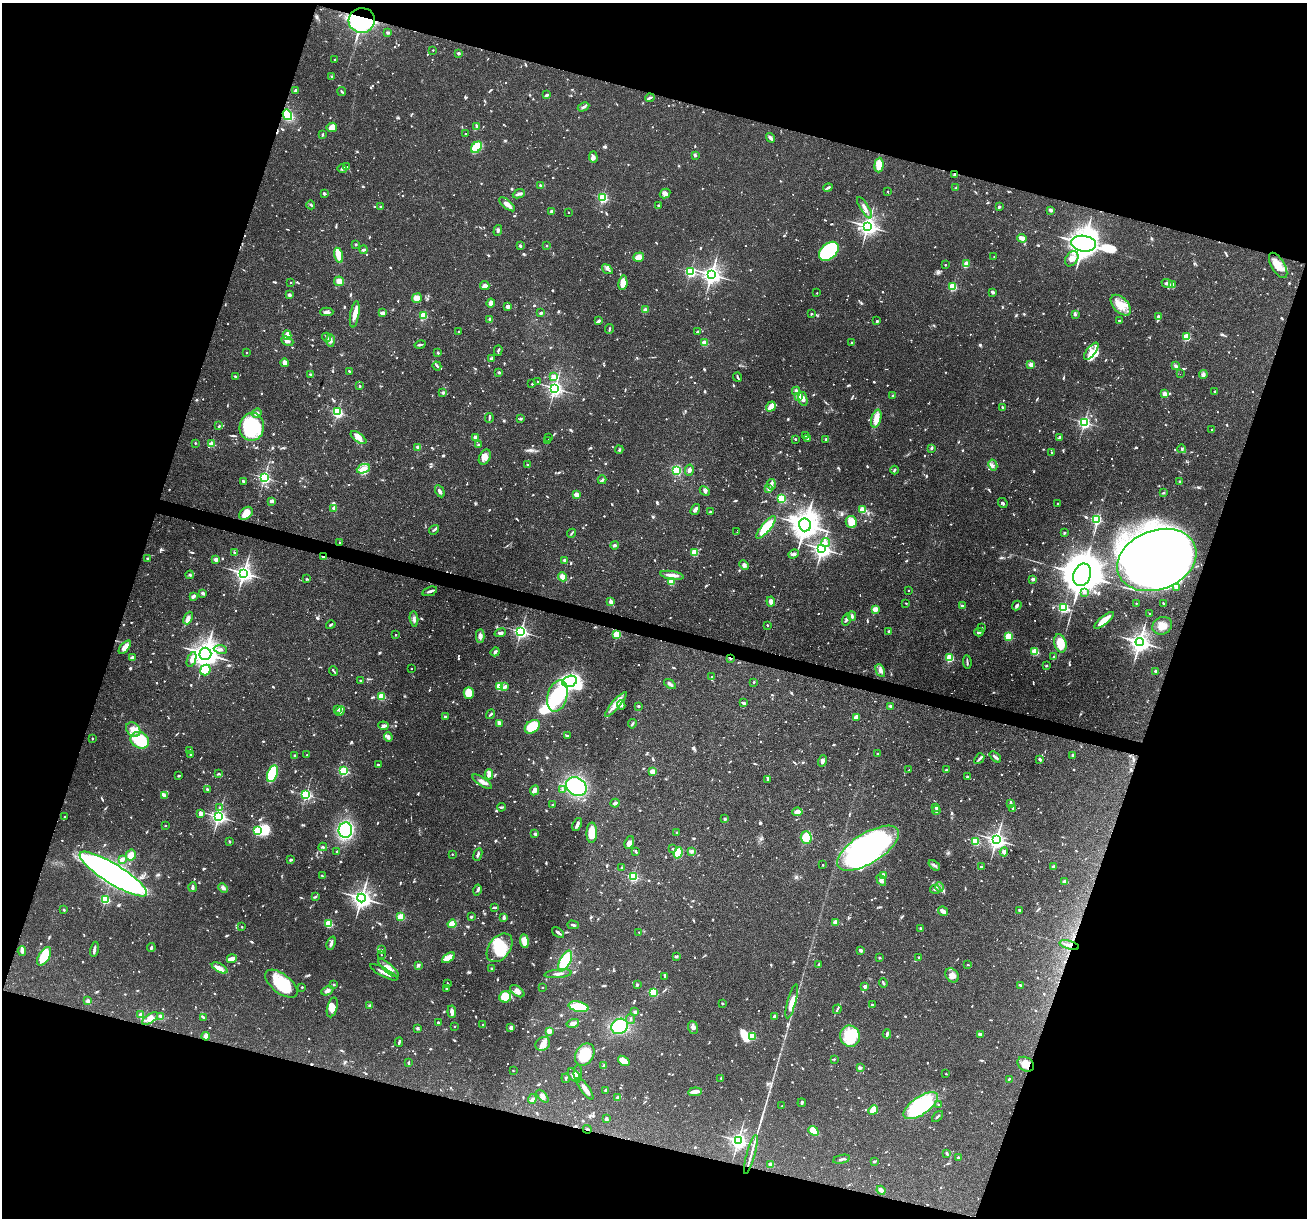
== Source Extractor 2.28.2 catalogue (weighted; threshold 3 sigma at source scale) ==
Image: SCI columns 1-5220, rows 251-5112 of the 5220 x 5237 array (HDU 1 of 3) = the unmasked area's bounding box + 8 px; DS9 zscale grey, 4 x 4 block average (1 PNG px = mean of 4 x 4 image px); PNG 1309 x 1220 px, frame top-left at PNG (2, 3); each listed source drawn as its Kron ellipse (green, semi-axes under 4 px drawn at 4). Shown black and unused: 36% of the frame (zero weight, under 3 of 4 exposures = <1% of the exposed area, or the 3 px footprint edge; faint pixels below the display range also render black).
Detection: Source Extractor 2.28.2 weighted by HDU 2 'WHT'. Background 0.0569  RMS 0.0032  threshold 0.0144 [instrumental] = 3 sigma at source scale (4.5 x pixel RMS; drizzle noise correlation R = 1.50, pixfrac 1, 0.05/0.05 arcsec/px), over >= 5 px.
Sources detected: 1608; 23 too faint to see at this stretch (4 x 4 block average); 18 inside a brighter object's white glare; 10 cosmic-ray / hot-pixel residue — neither listed nor drawn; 32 coinciding with a brighter row at this scale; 68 inside a brighter listed object's ellipse — not listed separately; of the other 1457, all 500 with FLUX_AUTO >= 2.37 (the completeness limit of this list) listed and drawn (957 fainter detections not listed), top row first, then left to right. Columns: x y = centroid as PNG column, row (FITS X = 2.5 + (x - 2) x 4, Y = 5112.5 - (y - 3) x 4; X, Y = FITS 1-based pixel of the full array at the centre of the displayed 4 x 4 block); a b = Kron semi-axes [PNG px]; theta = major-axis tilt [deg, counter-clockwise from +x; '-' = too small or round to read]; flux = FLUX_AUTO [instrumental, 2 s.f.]
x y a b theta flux
362 20 13 12 - 350
388 32 4 3 - 2.6
433 50 2 2 - 3
458 53 2 2 - 15
335 60 2 2 - 4.5
331 76 3 2 - 2.6
295 90 3 2 - 4
342 91 4 2 - 2.7
547 95 3 2 - 3.8
650 98 4 2 - 4.2
584 107 6 2 27 4.2
287 115 5 4 - 69
477 126 3 2 - 5.4
332 127 5 4 - 22
322 134 3 2 - 2.6
465 134 2 2 - 3.6
771 138 5 2 - 6.4
477 147 6 4 46 68
695 155 4 2 - 2.5
593 157 5 3 - 5.1
879 165 7 4 86 36
347 167 3 2 - 2.5
342 169 5 3 - 6.5
955 174 3 2 - 4.8
540 185 3 2 - 4.2
828 187 5 2 - 5.2
956 188 3 2 - 2.4
887 191 2 2 - 2.6
324 193 3 2 - 3.7
519 194 6 3 22 5.7
665 194 5 4 - 8.4
603 198 2 2 - 230
507 204 9 3 -40 11
311 205 4 2 - 3
658 205 2 2 - 3.2
381 207 3 2 - 3.6
999 207 3 3 - 4.1
864 208 12 3 -58 10
1051 210 2 2 - 23
552 211 3 2 - 8.2
568 212 2 2 - 2.6
868 226 3 3 - 940
498 231 6 3 72 3.9
1022 238 4 2 - 19
356 244 2 2 - 8.5
1084 244 12 8 -9 2700
520 245 3 3 - 2.5
547 246 2 2 - 5
363 250 4 2 - 4.5
829 251 11 7 43 180
339 255 8 3 -74 52
639 257 5 4 - 18
994 257 2 2 - 2.6
1072 259 8 6 54 14
966 264 3 3 - 17
945 265 2 2 - 4.9
1278 265 14 6 -59 29
607 269 6 2 -35 5.1
690 272 2 2 - 280
712 274 3 3 - 900
339 281 5 5 - 15
291 282 2 2 - 4.1
623 283 7 4 82 22
1167 284 6 3 -23 6.9
1173 284 3 3 - 9
485 285 5 4 - 11
953 286 2 2 - 150
993 292 3 2 - 5.7
817 293 2 2 - 3
289 295 2 2 - 19
417 298 5 4 - 18
491 303 4 4 - 9.6
1121 305 12 7 -45 26
507 307 3 2 - 7.6
645 310 2 2 - 40
327 312 6 3 0 7
383 313 4 2 - 11
541 313 3 3 - 3.1
355 314 13 4 80 20
811 314 2 2 - 6.9
1075 314 3 3 - 2.8
423 315 2 2 - 120
1158 316 2 2 - 6.2
490 319 2 2 - 22
1119 320 2 2 - 5.6
598 321 3 2 - 5.4
877 321 2 2 - 2.6
609 329 5 2 - 2.6
459 332 2 2 - 5.2
697 332 2 2 - 3.5
287 335 4 3 - 7.7
327 337 4 2 - 3.4
1187 337 2 2 - 140
330 340 6 4 -88 7.1
287 341 6 4 -25 10
704 343 2 2 - 64
852 343 2 2 - 7.3
420 345 5 2 - 3.4
498 350 5 2 - 3.1
1091 351 10 4 53 18
247 353 2 2 - 3.3
438 353 2 2 - 4.6
491 359 4 2 - 2.4
285 363 4 3 - 14
1031 364 2 2 - 54
437 366 5 2 - 3
1176 366 3 2 - 4.6
349 371 2 2 - 2.4
499 372 2 2 - 12
310 374 3 2 - 2.6
1180 374 2 2 - 3
1203 375 4 4 - 6.5
236 377 3 2 - 3.7
553 377 2 2 - 32
738 377 4 2 - 3.1
538 382 2 2 - 4.9
532 384 2 2 - 3.3
360 386 2 2 - 7.8
555 388 3 3 - 540
796 391 4 2 - 6.7
1215 392 4 2 - 3.4
443 393 2 2 - 17
1164 394 3 3 - 11
893 395 2 2 - 8.4
799 397 4 2 - 28
803 399 7 3 -76 13
771 406 5 2 - 32
1002 407 3 2 - 2.4
338 412 2 2 - 220
257 413 5 3 - 6
489 418 5 2 - 3.1
521 419 3 2 - 3.1
876 419 9 5 74 21
1084 422 3 3 - 350
219 426 2 2 - 2.7
252 427 14 12 80 160
1212 430 2 2 - 4.6
806 435 2 2 - 7
475 437 2 2 - 30
1060 437 4 2 - 2.5
358 438 9 4 -38 15
549 438 2 2 - 6.2
808 438 2 2 - 8.6
795 439 2 2 - 4.7
826 439 2 2 - 6.2
548 441 2 2 - 17
195 443 2 2 - 5.2
212 444 2 2 - 73
479 445 2 2 - 5.8
418 447 2 2 - 28
932 448 3 2 - 3.1
1182 449 4 3 - 3.1
619 450 4 2 - 2.6
1051 452 2 2 - 2.8
485 457 8 5 61 15
527 465 2 2 - 3.5
993 465 5 2 - 4
363 469 7 4 21 19
677 470 4 3 - 51
689 470 6 3 76 7
894 470 4 2 - 2.6
264 477 2 2 - 400
602 480 4 2 - 3.1
243 481 3 2 - 4.1
1180 481 2 2 - 6
771 484 5 2 - 4.1
768 489 3 2 - 2.6
440 491 7 3 -61 7.1
705 491 5 3 - 4.8
1163 493 3 2 - 2.4
576 495 2 2 - 47
782 498 2 2 - 180
271 501 3 2 - 9.2
1003 503 5 3 - 3.7
1057 503 2 2 - 2.6
334 508 2 2 - 24
695 509 6 3 52 8.8
862 510 2 2 - 94
710 512 3 2 - 3.1
246 513 7 5 45 29
1096 519 2 2 - 270
851 522 6 5 - 32
805 525 6 6 - 2500
766 527 14 4 50 61
434 530 5 2 - 3.5
737 532 2 2 - 3.6
571 533 4 2 - 2.7
1064 533 3 2 - 2.7
826 542 4 2 - 4
339 543 2 2 - 2.7
614 545 4 3 - 2.8
822 549 3 3 - 840
234 552 4 2 - 2.4
694 553 2 2 - 110
793 554 5 3 - 5.1
324 557 2 2 - 33
148 559 2 2 - 4.1
216 559 2 2 - 31
565 560 2 2 - 19
1157 560 41 29 21 2800
744 565 5 4 - 6.6
244 573 4 3 - 720
190 575 4 3 - 3.2
672 575 12 4 -9 13
1082 575 11 8 69 7300
563 577 5 4 - 16
307 579 2 2 - 2.7
1033 579 2 2 - 22
671 582 2 2 - 80
1176 588 4 3 - 2.9
908 590 2 2 - 3.8
430 591 8 2 18 7
203 593 4 2 - 6.7
1084 593 2 2 - 3.1
194 596 4 2 - 6.6
611 602 3 2 - 12
771 602 5 3 - 9.8
906 603 2 2 - 2.9
1136 603 2 2 - 2.9
1163 603 3 2 - 2.4
1017 605 5 3 - 4.7
962 606 2 2 - 16
1063 608 3 2 - 340
875 609 2 2 - 53
1149 613 2 2 - 3.2
852 616 4 3 - 3.9
188 618 7 4 65 7.3
414 619 8 3 -85 6.2
846 619 6 2 73 3.6
1104 620 12 3 39 41
331 625 5 2 - 3.3
767 625 2 2 - 4.8
1162 626 10 8 29 21
982 628 2 2 - 2.9
889 631 2 2 - 13
521 632 3 3 - 420
979 632 4 3 - 4.1
500 633 6 3 23 5.2
617 634 2 2 - 160
395 635 2 2 - 3.4
480 636 7 4 88 9.5
1009 636 2 2 - 170
1140 642 4 4 - 1100
1060 643 9 6 -74 38
125 647 8 4 51 12
220 649 6 3 -9 6.9
495 652 5 2 - 4.8
1035 652 2 2 - 130
205 654 6 6 - 1600
1053 657 3 2 - 2.5
132 658 2 2 - 33
730 658 3 2 - 4
949 658 2 2 - 160
191 659 8 4 69 10
967 662 7 2 -85 4.2
1046 666 2 2 - 7.1
411 668 2 2 - 2.6
205 670 5 5 - 39
333 671 5 2 - 2.7
880 671 7 4 -63 7.8
1156 671 2 2 - 20
712 676 2 2 - 2.4
360 681 2 2 - 6.6
569 681 8 5 17 390
754 682 2 2 - 6.1
670 684 6 3 -35 5.1
499 686 2 2 - 84
505 686 4 2 - 5.1
469 693 6 5 - 31
381 696 2 2 - 120
557 696 16 9 74 150
744 703 3 2 - 4.2
616 704 16 3 50 19
621 705 5 3 - 4.9
638 706 2 2 - 8.9
891 706 2 2 - 19
338 709 3 2 - 7.1
340 711 5 2 - 4.4
490 714 5 2 - 2.5
445 716 2 2 - 7.9
856 717 4 3 - 17
499 723 3 2 - 13
632 724 5 2 - 3.8
383 726 5 2 - 6.6
532 727 8 6 36 47
133 730 8 6 -45 17
567 736 3 2 - 2.5
388 737 5 3 - 6.9
92 738 2 2 - 3.6
140 740 9 8 - 130
190 750 2 2 - 3.9
190 754 3 2 - 3.1
878 754 2 2 - 10
295 755 2 2 - 13
307 755 2 2 - 2.4
1072 755 3 2 - 4
995 757 7 2 -40 6.3
979 759 6 3 50 4.1
1040 759 2 2 - 6.2
823 761 6 2 72 4.3
378 765 3 2 - 2.8
909 770 2 2 - 2.5
946 770 2 2 - 7.6
344 771 2 2 - 220
653 772 4 3 - 13
218 774 3 2 - 2.6
272 774 9 5 72 80
489 774 5 2 - 19
179 776 3 2 - 2.7
967 777 2 2 - 3.2
768 780 2 2 - 2.7
482 782 11 3 -33 10
576 787 11 9 -30 140
207 789 3 2 - 2.7
562 789 3 3 - 3
535 790 5 4 - 9.7
164 795 4 2 - 8.4
306 795 2 2 - 260
615 803 4 2 - 5.5
1011 803 2 2 - 2.6
553 805 2 2 - 2.8
219 807 3 2 - 2.4
501 807 4 2 - 2.4
936 807 2 2 - 24
1013 809 3 3 - 3
936 810 4 2 - 3
797 812 5 3 - 16
200 814 3 3 - 10
64 817 2 2 - 2.6
218 817 3 3 - 570
725 819 2 2 - 5.8
577 824 7 2 68 7.4
165 826 2 2 - 3.9
345 830 8 6 -89 210
258 831 2 2 - 120
592 833 10 5 89 35
677 833 2 2 - 3.7
535 834 3 3 - 3.9
806 838 6 5 - 39
996 840 3 3 - 770
975 841 2 2 - 150
229 842 3 2 - 2.5
629 842 6 4 68 10
323 847 4 2 - 3
868 848 35 15 32 560
673 849 3 2 - 2.5
337 851 2 2 - 6.5
691 851 4 3 - 4.3
636 852 3 2 - 2.4
1004 852 4 3 - 9
678 853 6 4 70 43
452 854 2 2 - 3.4
131 855 5 5 - 20
478 855 6 2 66 4.6
122 859 3 2 - 9.8
290 860 3 3 - 2.8
823 865 2 2 - 4
934 865 6 3 -40 5.1
981 867 3 2 - 5.1
1054 867 4 3 - 9.3
622 868 2 2 - 3.8
113 874 39 9 -32 1300
322 876 3 2 - 4
883 876 4 3 - 14
633 877 2 2 - 240
881 880 6 4 -56 7.6
1065 882 3 3 - 14
192 887 5 2 - 8.2
939 887 4 3 - 4.5
223 888 5 3 - 4.4
935 889 5 2 - 2.6
477 890 5 2 - 4.5
315 897 3 2 - 3.6
361 898 4 4 - 950
105 899 2 2 - 230
495 907 4 2 - 4.1
64 910 3 2 - 2.5
1019 910 2 2 - 9.2
943 911 5 2 - 16
401 917 2 2 - 140
471 917 2 2 - 3.7
504 918 3 2 - 7.1
835 922 3 2 - 13
328 924 2 2 - 150
452 924 4 4 - 27
573 925 6 2 -15 3.6
242 927 2 2 - 3.9
921 928 3 3 - 2.5
558 932 7 2 -39 5.4
639 932 2 2 - 2.4
524 941 7 3 -83 34
331 943 7 2 70 7.3
1069 945 10 2 -15 7.3
151 948 4 2 - 4.6
499 948 16 10 54 64
94 949 7 2 78 7.4
382 950 2 2 - 7.3
861 950 4 2 - 5.3
22 951 5 3 - 8.5
381 954 2 2 - 2.4
44 956 10 5 58 57
676 956 4 3 - 2.6
919 957 2 2 - 8.1
448 958 7 4 35 20
879 958 2 2 - 11
232 959 5 4 - 7.8
565 961 11 5 63 96
418 965 3 2 - 6.8
818 965 3 3 - 2.5
968 965 2 2 - 6.3
220 968 8 4 -30 12
388 968 13 4 -41 16
492 968 2 2 - 12
384 972 15 2 -28 11
558 974 13 2 6 7
952 975 8 6 -53 12
665 977 4 2 - 3.3
447 983 3 2 - 2.4
883 983 4 2 - 2.6
281 984 19 9 -38 95
334 984 2 2 - 7.2
637 985 3 3 - 2.9
1020 985 3 2 - 2.4
302 987 2 2 - 5.3
542 987 2 2 - 2.8
865 987 2 2 - 25
446 988 3 2 - 2.9
327 991 6 3 27 8.1
517 991 8 4 -36 11
653 992 2 2 - 170
505 997 6 5 - 49
88 1001 2 2 - 30
792 1001 17 4 75 27
722 1004 2 2 - 7.7
370 1005 4 3 - 2.7
872 1005 2 2 - 8.7
332 1007 10 5 75 16
579 1007 10 5 -13 60
837 1009 5 2 - 2.8
452 1012 6 2 -83 15
635 1012 2 2 - 23
140 1014 4 3 - 7.3
161 1017 4 3 - 7.7
204 1017 3 3 - 2.5
775 1017 3 3 - 4.9
150 1019 9 4 35 13
630 1019 5 2 - 3.6
438 1023 2 2 - 4.3
573 1023 6 3 15 12
483 1025 2 2 - 4.6
455 1026 2 2 - 4
619 1026 8 7 - 110
417 1028 2 2 - 14
511 1028 3 3 - 6.4
693 1028 6 5 - 7.4
549 1031 4 2 - 13
887 1034 4 2 - 4.8
980 1034 4 2 - 7
206 1036 4 4 - 13
752 1036 2 2 - 130
850 1036 10 10 - 100
399 1042 4 2 - 3.4
543 1044 7 6 - 16
585 1055 12 8 56 66
834 1059 2 2 - 2.7
624 1061 6 3 -37 37
409 1062 3 2 - 2.4
1026 1064 9 6 -34 21
604 1066 4 3 - 4.6
860 1068 4 3 - 3.4
513 1071 2 2 - 3.2
578 1073 8 4 89 5.1
946 1074 2 2 - 3.2
574 1076 8 4 -52 11
566 1078 5 2 - 2.6
721 1078 2 2 - 7.3
1009 1079 3 2 - 3.2
585 1089 13 3 -54 17
605 1090 2 2 - 2.4
695 1092 7 2 7 18
542 1096 8 4 -47 7.7
618 1097 3 3 - 4.7
532 1099 5 3 - 3.8
802 1103 4 2 - 3.1
939 1105 2 2 - 2.5
782 1106 2 2 - 3
921 1106 20 9 35 250
873 1110 5 4 - 36
938 1116 6 2 45 3.7
606 1119 3 2 - 6.2
587 1129 4 2 - 2.4
813 1131 6 3 -39 50
738 1140 3 3 - 620
946 1153 3 2 - 4.4
751 1155 20 2 74 11
958 1158 2 2 - 13
841 1159 9 2 13 3.6
874 1161 3 2 - 2.9
770 1165 2 2 - 34
881 1190 5 3 - 7.9
Overlapping masked pixels (flux is a lower limit): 9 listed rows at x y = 362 20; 287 115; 955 174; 324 557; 1157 560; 730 658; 1069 945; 1026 1064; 587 1129
Diffuse or blended objects may show on this block-average render without a row.